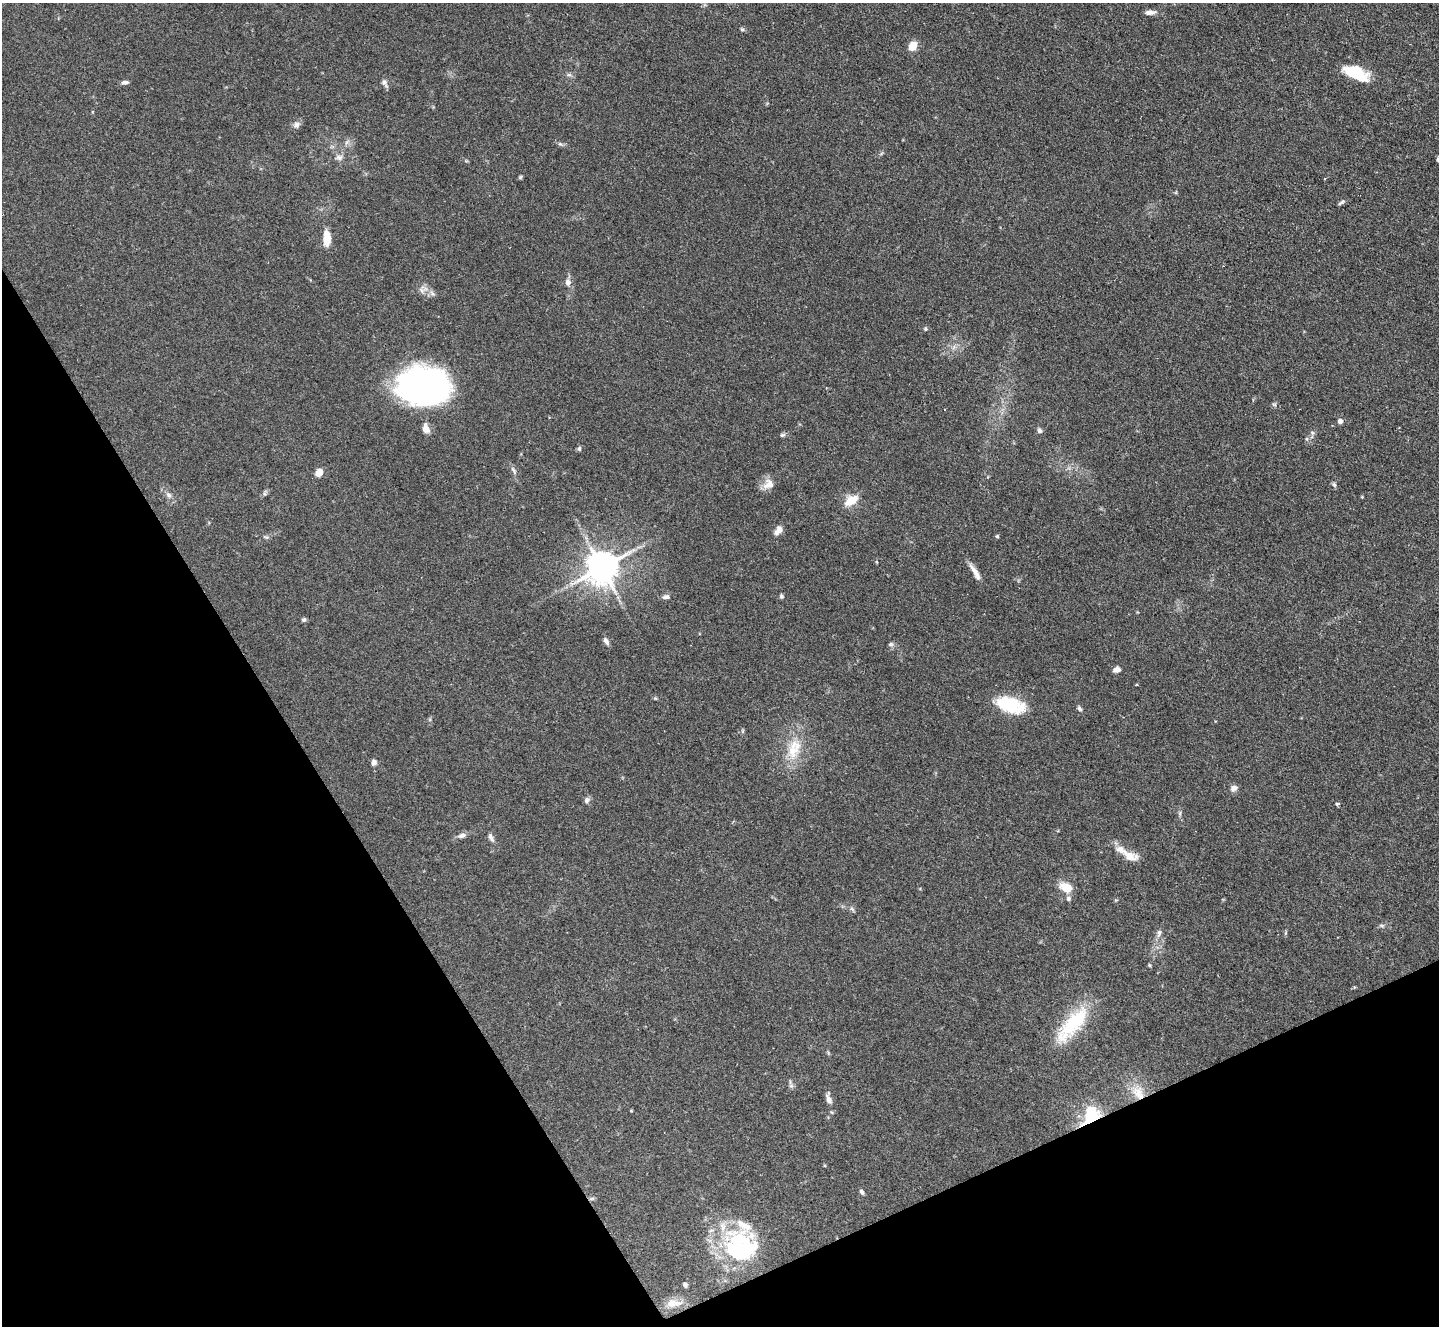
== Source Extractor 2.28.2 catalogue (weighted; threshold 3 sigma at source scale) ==
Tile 14 of 4 x 4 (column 2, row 4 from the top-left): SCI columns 1438-2874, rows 295-1618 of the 5755 x 5746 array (HDU 1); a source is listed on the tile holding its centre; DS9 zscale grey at full resolution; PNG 1441 x 1328 px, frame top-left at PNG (2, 3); no overlay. Shown black and unused: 26% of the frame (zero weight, under 2 of 3 exposures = <1% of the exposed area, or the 3 px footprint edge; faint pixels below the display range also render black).
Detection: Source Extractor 2.28.2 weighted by HDU 2 'WHT'; one run over the whole footprint, this tile lists its part. Background 0.105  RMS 0.0057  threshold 0.0256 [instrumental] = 3 sigma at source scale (4.5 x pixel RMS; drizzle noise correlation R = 1.50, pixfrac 1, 0.05/0.05 arcsec/px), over >= 5 px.
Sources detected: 77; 2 inside a brighter object's white glare — not listed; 5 inside a brighter listed object's ellipse — not listed separately; the other 70 listed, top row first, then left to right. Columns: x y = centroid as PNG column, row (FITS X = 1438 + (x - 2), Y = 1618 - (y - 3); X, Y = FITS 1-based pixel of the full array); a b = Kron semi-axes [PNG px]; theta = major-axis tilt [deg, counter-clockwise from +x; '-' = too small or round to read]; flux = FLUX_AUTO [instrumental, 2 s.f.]
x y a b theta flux
1150 12 13 6 3 2.9
742 29 6 5 - 0.86
913 46 9 7 68 7.5
1352 72 29 14 -6 16
125 82 8 5 4 1.7
384 83 11 7 -53 2.1
296 125 10 8 33 2.3
347 142 7 4 70 1.2
560 144 6 4 -41 0.98
339 157 10 7 4 2.4
1438 159 5 4 - 1.4
520 177 5 5 - 0.66
1341 203 10 3 34 1.1
327 238 19 8 -88 7.7
568 282 7 6 - 3.1
422 290 10 6 -47 2.2
432 293 9 6 -41 1.8
925 329 5 4 - 0.77
423 386 46 34 -2 180
1274 404 6 4 -1 0.96
1340 421 5 4 - 2.9
426 429 11 7 -72 4.3
1039 431 7 5 -62 1.5
1312 433 6 5 - 1.1
782 435 7 5 3 1.1
579 449 6 5 - 1
513 470 12 5 -62 1.9
319 472 9 7 55 4.4
768 484 16 13 33 5.3
1334 485 7 5 -63 1.1
169 495 10 6 -52 2.1
1362 497 4 3 - 0.48
851 500 15 9 34 10
779 530 10 6 53 4.5
997 536 5 4 - 0.7
602 568 10 9 - 1200
975 572 24 6 -59 4.6
781 596 5 4 - 1
666 597 10 6 7 2
304 620 6 5 - 1.1
606 641 10 6 -62 2.1
891 644 7 5 14 1.2
1117 670 7 6 - 2.9
655 698 5 4 - 0.64
1011 705 33 16 -17 26
1079 708 8 5 -57 1.3
793 751 21 17 -88 14
374 762 6 6 - 2.2
1234 788 10 7 28 2.4
587 800 8 7 - 1.8
1337 804 6 4 11 0.88
1180 813 6 4 72 0.89
462 835 11 7 14 2.5
491 838 14 5 -63 2
1130 856 21 11 -12 6
1066 887 11 8 -25 11
1068 899 7 7 - 1.5
852 909 7 4 -44 1
1382 926 7 4 -1 0.99
1159 933 11 6 79 2.2
1072 1024 57 19 49 32
791 1086 6 6 - 1.2
1138 1093 22 14 -56 11
829 1098 16 7 -78 3.2
1091 1115 22 16 56 25
824 1165 4 3 - 0.53
862 1192 7 5 -58 1.2
737 1241 37 33 -19 47
685 1285 5 4 - 1.3
671 1303 14 12 54 5.5
Overlapping masked pixels (flux is a lower limit): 2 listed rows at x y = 1138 1093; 1091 1115
Isophote crosses this tile's border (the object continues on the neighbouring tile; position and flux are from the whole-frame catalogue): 1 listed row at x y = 1438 159